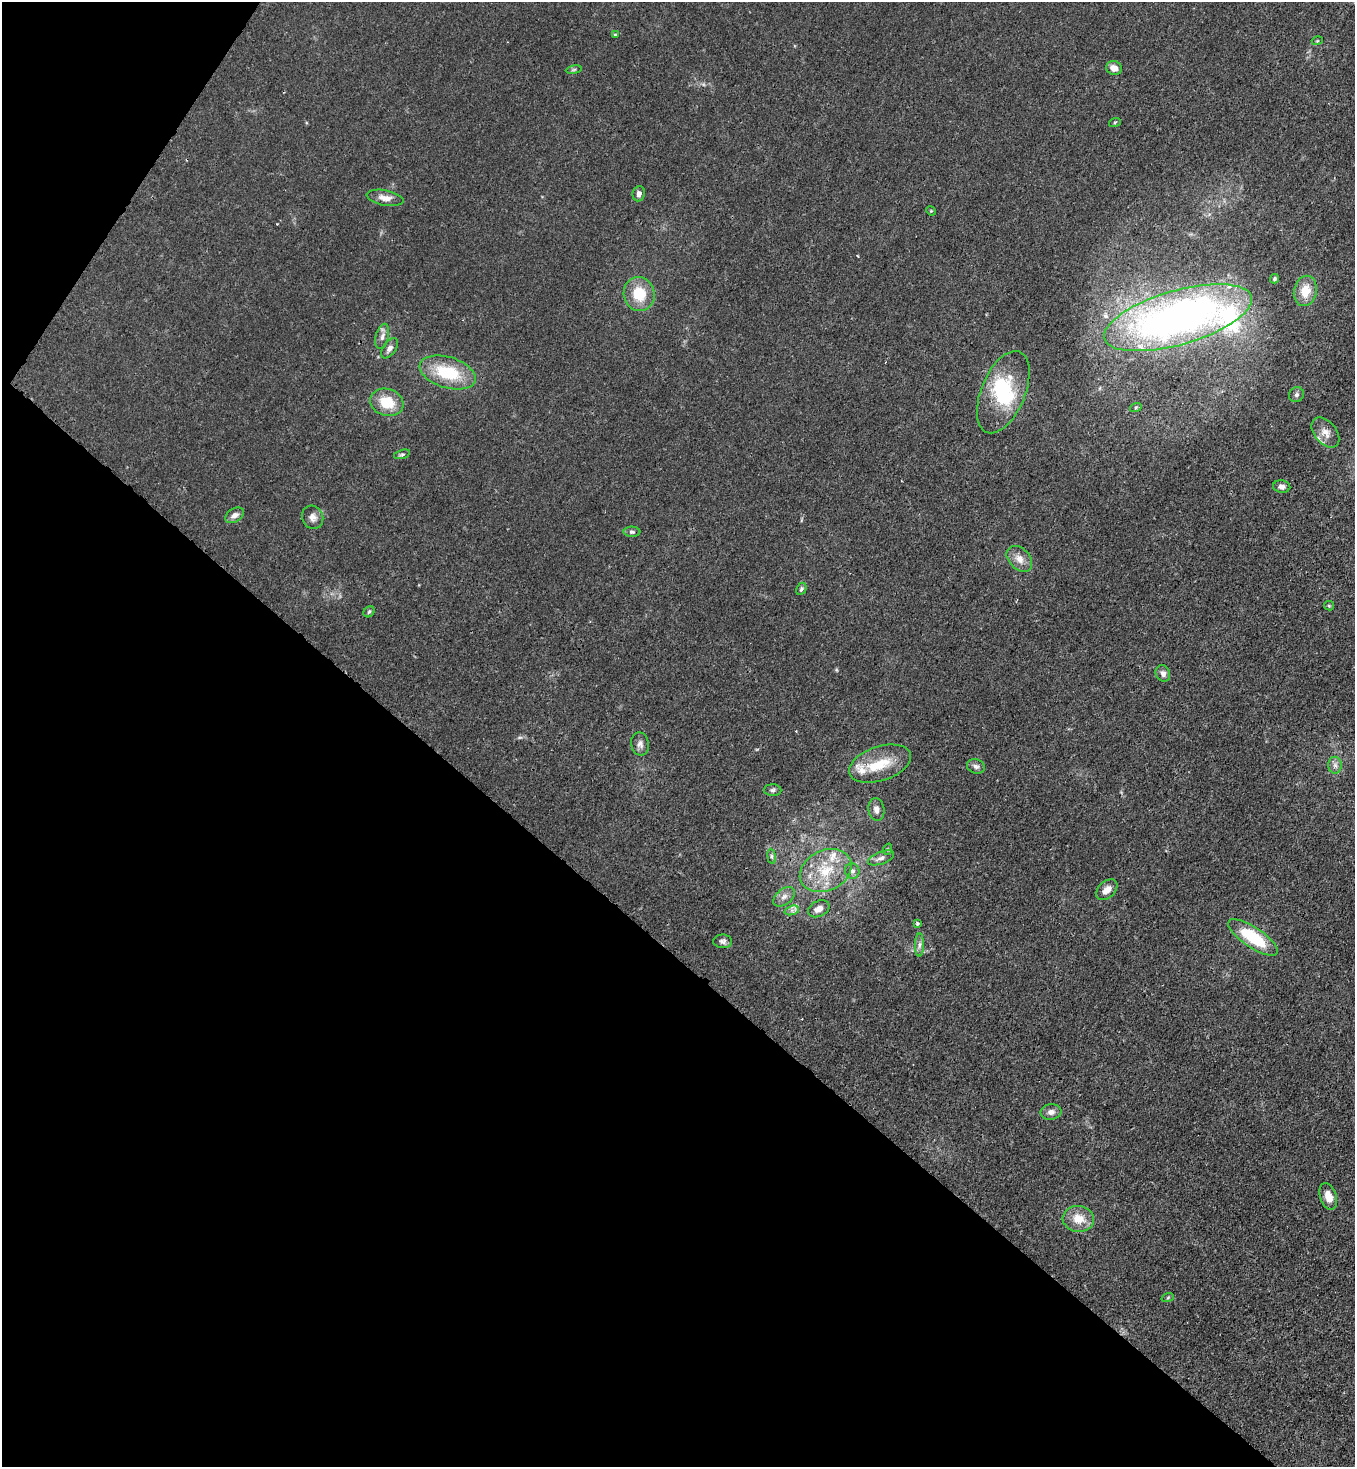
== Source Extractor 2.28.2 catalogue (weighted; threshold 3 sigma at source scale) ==
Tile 9 of 4 x 4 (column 1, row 3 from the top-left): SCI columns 365-1717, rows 1526-2990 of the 6003 x 5980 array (HDU 1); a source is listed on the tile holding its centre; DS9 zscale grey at full resolution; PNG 1357 x 1469 px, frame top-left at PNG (2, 2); each listed source drawn as its Kron ellipse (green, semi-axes under 4 px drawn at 4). Shown black and unused: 37% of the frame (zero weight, under 3 of 4 exposures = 7% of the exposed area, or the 3 px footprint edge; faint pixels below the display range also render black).
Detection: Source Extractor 2.28.2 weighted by HDU 2 'WHT'; one run over the whole footprint, this tile lists its part. Background 0.0202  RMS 0.0028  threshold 0.0128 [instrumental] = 3 sigma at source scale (4.5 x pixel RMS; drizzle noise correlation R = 1.50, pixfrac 1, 0.05/0.05 arcsec/px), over >= 5 px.
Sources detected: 60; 3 inside a brighter object's white glare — neither listed nor drawn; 4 inside a brighter listed object's ellipse — not listed separately; the other 53 listed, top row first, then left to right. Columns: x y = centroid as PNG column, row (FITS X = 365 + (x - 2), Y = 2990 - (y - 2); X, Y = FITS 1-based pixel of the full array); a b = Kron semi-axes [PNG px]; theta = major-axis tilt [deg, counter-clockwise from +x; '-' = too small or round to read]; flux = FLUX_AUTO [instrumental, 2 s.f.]
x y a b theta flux
615 35 3 3 - 0.43
1317 41 5 3 - 0.26
1114 68 8 7 - 2.2
574 70 8 4 9 0.46
1115 122 6 4 19 0.33
639 194 7 6 - 1.3
385 198 18 7 -11 2.3
931 211 5 4 - 0.26
1275 279 5 4 - 0.51
1305 291 15 11 77 5.3
639 294 17 15 -76 8
1178 318 76 27 16 160
382 336 13 6 76 1.3
389 348 11 6 54 1.2
448 373 29 15 -17 13
1003 392 44 22 68 17
1296 395 8 7 - 0.72
387 402 17 13 -17 7.3
1136 407 6 4 18 0.4
1325 433 17 11 -50 2.6
402 454 8 4 16 0.53
1282 487 8 6 -5 1.2
235 515 10 6 32 1.5
313 517 12 10 -64 1.8
632 532 8 5 -1 0.63
1019 559 15 10 -47 2.6
801 589 6 4 62 0.53
1329 606 5 4 - 0.33
369 612 6 5 - 0.44
1163 673 9 7 -63 1.2
640 744 12 9 -78 1.5
880 764 32 17 18 8.9
1335 765 8 7 - 1.1
976 766 9 7 -18 0.97
773 790 9 6 -2 0.7
876 809 11 8 -79 1.4
888 849 6 4 71 0.34
772 856 7 4 -82 0.54
881 858 14 6 21 1.2
826 871 27 20 26 11
852 871 8 7 - 1.1
1107 890 12 8 43 2.2
784 897 12 7 39 1.6
819 909 11 7 25 2.2
792 910 7 4 18 0.8
917 923 3 3 - 0.73
1253 937 29 10 -34 16
723 941 9 7 0 0.93
919 945 11 4 89 0.98
1051 1112 10 7 7 1.6
1328 1196 14 8 -71 2.9
1078 1219 16 13 -6 4.7
1168 1297 6 4 20 0.32
Overlapping masked pixels (flux is a lower limit): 1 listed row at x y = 1178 318